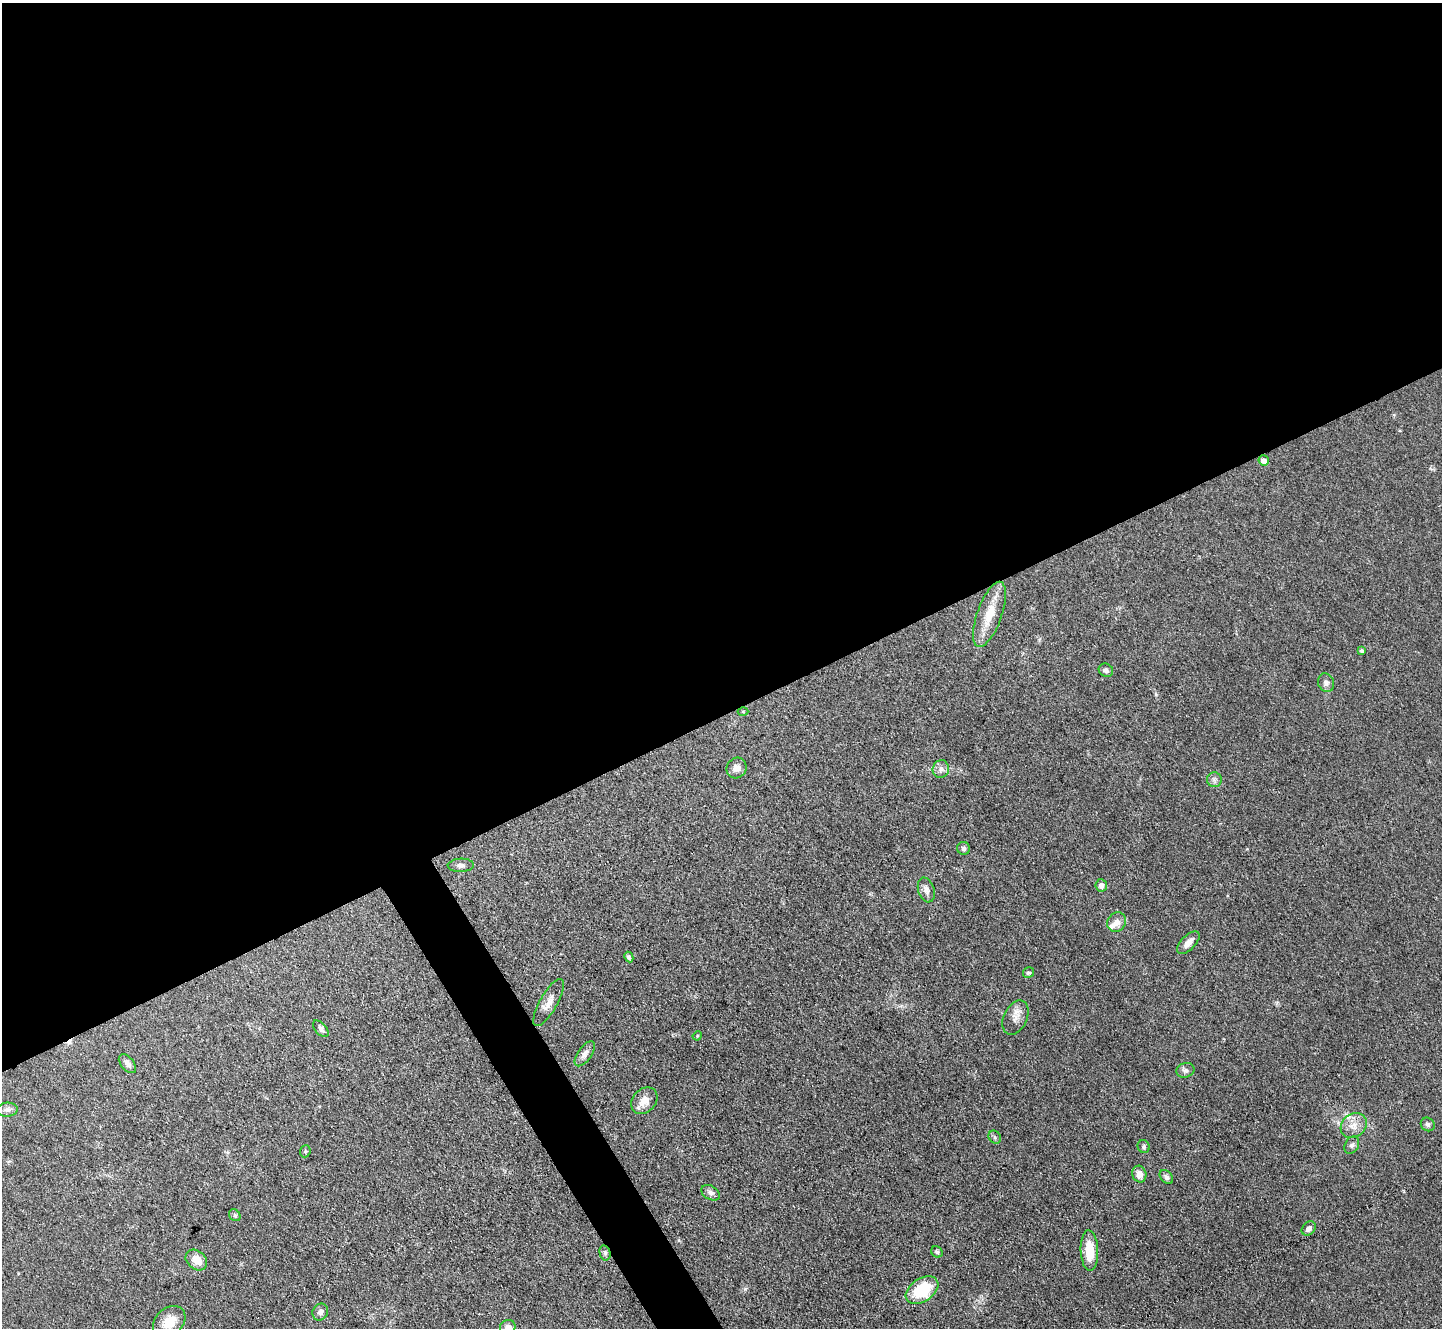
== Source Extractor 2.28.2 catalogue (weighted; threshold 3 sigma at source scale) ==
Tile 2 of 4 x 4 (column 2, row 1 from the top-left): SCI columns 1443-2882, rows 4136-5461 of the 5764 x 5754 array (HDU 1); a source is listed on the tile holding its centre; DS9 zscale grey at full resolution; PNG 1444 x 1330 px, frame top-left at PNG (2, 3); each listed source drawn as its Kron ellipse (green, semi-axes under 4 px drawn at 4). Shown black and unused: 56% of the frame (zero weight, under 3 of 4 exposures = <1% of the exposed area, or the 3 px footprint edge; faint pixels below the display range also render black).
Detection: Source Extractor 2.28.2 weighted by HDU 2 'WHT'; one run over the whole footprint, this tile lists its part. Background 0.0479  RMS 0.0057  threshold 0.0258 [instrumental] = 3 sigma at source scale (4.5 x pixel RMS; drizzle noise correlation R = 1.50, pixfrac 1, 0.05/0.05 arcsec/px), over >= 5 px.
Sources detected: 48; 1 cosmic-ray / hot-pixel residue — neither listed nor drawn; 2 inside a brighter listed object's ellipse — not listed separately; the other 45 listed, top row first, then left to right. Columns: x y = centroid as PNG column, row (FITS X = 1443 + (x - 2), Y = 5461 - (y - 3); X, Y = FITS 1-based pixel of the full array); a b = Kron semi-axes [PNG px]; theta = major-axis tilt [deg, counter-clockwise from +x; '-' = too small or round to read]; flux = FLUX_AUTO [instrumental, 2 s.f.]
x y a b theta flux
1264 461 5 5 - 3.7
989 614 34 12 70 14
1362 651 4 4 - 1.3
1106 670 7 6 - 1.7
1326 683 9 8 - 2.4
743 712 5 3 - 0.58
736 768 11 9 55 3.5
941 769 9 8 - 2.6
1214 780 7 7 - 1.8
964 848 6 6 - 1.3
461 865 13 6 3 2.5
1101 885 6 6 - 2.6
926 890 13 8 -73 3.3
1117 922 10 9 - 4.2
1188 943 14 7 45 4.3
629 957 5 4 - 1.1
1028 973 6 5 - 1
549 1002 26 8 61 5
1015 1018 18 11 64 4.9
321 1029 10 5 -49 1.8
697 1036 5 4 - 0.6
585 1054 14 7 54 3
127 1064 11 6 -50 2.7
1185 1070 9 7 15 1.9
644 1101 15 11 47 6.3
7 1110 10 7 3 2.2
1428 1124 7 6 - 1.6
1354 1125 14 11 38 5.8
995 1137 7 5 -48 1.1
1352 1145 9 6 61 1.7
1144 1147 6 6 - 1.2
305 1151 6 5 - 0.85
1139 1174 8 7 - 4.2
1166 1177 8 5 -47 1.9
711 1193 10 6 -31 2.2
235 1215 6 5 - 1.2
1309 1228 8 6 45 2.6
1089 1251 20 9 -88 12
937 1252 6 5 - 1.2
605 1253 7 5 -75 1.5
196 1260 12 9 -41 7.3
922 1290 18 11 33 28
320 1312 9 7 59 2.1
169 1322 18 13 42 9.7
508 1327 8 7 - 3
Overlapping masked pixels (flux is a lower limit): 1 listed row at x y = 605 1253
Isophote crosses this tile's border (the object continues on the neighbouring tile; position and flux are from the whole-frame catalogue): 1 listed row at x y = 508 1327
Unlisted compact peaks at least as high as the median listed source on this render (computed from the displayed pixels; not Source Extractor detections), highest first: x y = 745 1289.